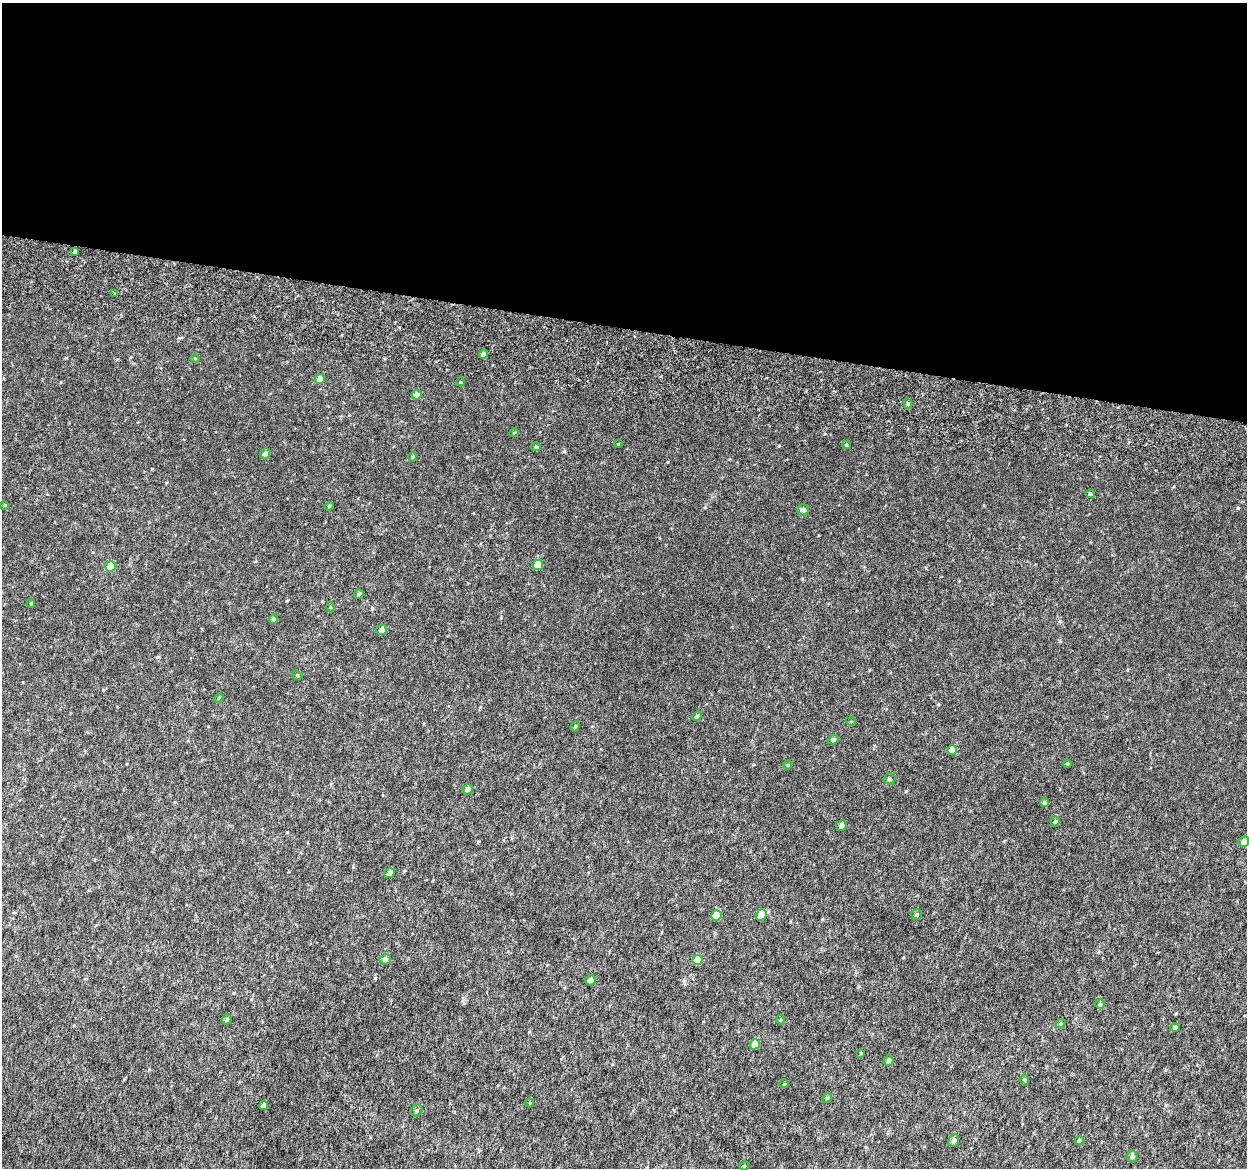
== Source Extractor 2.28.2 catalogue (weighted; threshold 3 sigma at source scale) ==
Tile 3 of 4 x 4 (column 3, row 1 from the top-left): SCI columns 2538-3782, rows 3805-4970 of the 5084 x 5337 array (HDU 1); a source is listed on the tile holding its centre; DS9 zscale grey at full resolution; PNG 1249 x 1170 px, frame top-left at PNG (2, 3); each listed source drawn as its Kron ellipse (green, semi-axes under 4 px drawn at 4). Shown black and unused: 28% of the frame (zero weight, under 6 of 12 exposures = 5% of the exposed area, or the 3 px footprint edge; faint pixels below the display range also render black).
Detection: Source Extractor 2.28.2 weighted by HDU 2 'WHT'; one run over the whole footprint, this tile lists its part. Background 0.00174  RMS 0.0014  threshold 0.00566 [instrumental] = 3 sigma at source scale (4.09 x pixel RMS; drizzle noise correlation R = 1.36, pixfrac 0.8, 0.0396/0.0396 arcsec/px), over >= 5 px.
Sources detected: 65; all 65 listed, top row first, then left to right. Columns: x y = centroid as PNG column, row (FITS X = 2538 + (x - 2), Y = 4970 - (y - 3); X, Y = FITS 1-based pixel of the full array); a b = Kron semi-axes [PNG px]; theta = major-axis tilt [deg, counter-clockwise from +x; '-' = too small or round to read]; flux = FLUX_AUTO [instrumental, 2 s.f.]
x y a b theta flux
75 251 4 3 - 0.2
115 294 4 4 - 0.12
483 354 4 4 - 0.5
195 358 5 3 - 0.11
320 379 5 4 - 0.87
460 382 4 3 - 0.087
417 395 5 4 - 0.93
908 404 5 4 - 0.25
514 433 5 3 - 0.092
618 444 4 3 - 0.091
847 445 4 3 - 0.16
536 447 5 4 - 0.2
265 453 5 5 - 0.47
413 457 4 4 - 0.13
1090 494 4 4 - 0.25
5 505 4 3 - 0.1
329 506 4 4 - 0.14
803 510 6 5 - 0.5
538 565 5 5 - 2
110 566 5 5 - 1.9
359 594 5 4 - 0.29
31 604 4 3 - 0.15
330 607 5 3 - 0.11
273 619 5 4 - 0.27
382 630 5 5 - 0.62
297 675 5 3 - 0.11
219 698 4 4 - 0.14
697 716 5 4 - 0.27
851 722 5 3 - 0.098
575 726 5 4 - 0.15
833 740 5 4 - 0.36
952 750 5 4 - 1.2
1067 764 4 4 - 0.12
788 765 4 4 - 0.12
890 779 6 5 - 0.24
468 789 5 5 - 0.52
1044 803 4 4 - 0.27
1055 821 5 4 - 0.19
841 825 5 5 - 0.53
1244 842 5 5 - 0.8
389 873 5 5 - 0.59
916 914 5 5 - 0.18
717 915 5 5 - 3
761 915 6 5 - 1.5
385 959 5 5 - 0.38
698 960 5 5 - 2.6
591 980 5 5 - 0.46
1100 1004 5 5 - 0.21
227 1019 5 4 - 0.27
781 1020 5 3 - 0.12
1060 1024 5 3 - 0.13
1175 1028 5 4 - 0.34
755 1044 5 5 - 0.96
861 1053 4 3 - 0.096
889 1061 5 5 - 0.25
1025 1080 5 3 - 0.14
784 1084 5 3 - 0.087
827 1098 5 4 - 0.14
530 1103 4 3 - 0.11
264 1105 5 4 - 0.6
417 1110 6 5 - 0.24
954 1140 6 5 - 0.4
1079 1141 5 4 - 0.23
1132 1157 5 5 - 0.35
744 1166 5 3 - 0.11
Isophote crosses this tile's border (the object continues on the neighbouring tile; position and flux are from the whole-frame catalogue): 1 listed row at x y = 1244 842
Unlisted compact peaks at least as high as the median listed source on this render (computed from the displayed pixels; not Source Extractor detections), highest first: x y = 1238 508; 375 978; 906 791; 564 451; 1060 621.